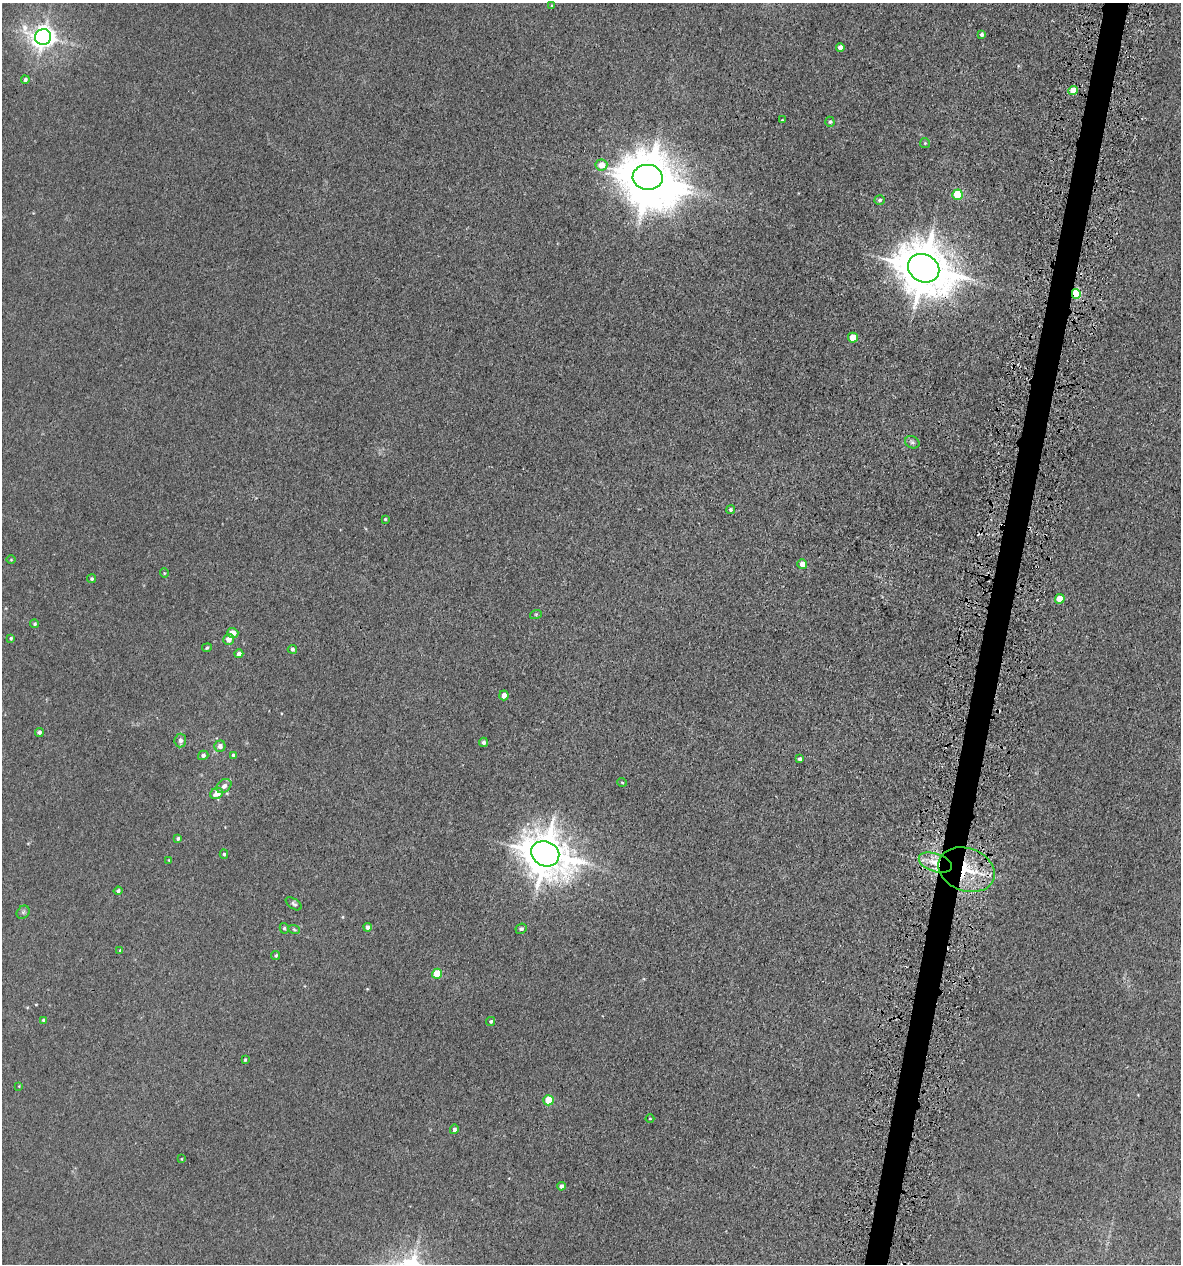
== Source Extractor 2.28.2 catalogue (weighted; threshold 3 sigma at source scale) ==
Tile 10 of 4 x 4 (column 2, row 3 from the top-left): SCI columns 1516-2694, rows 1312-2573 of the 5223 x 5150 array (HDU 1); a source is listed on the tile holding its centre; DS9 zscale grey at full resolution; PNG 1183 x 1266 px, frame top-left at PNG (2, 3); each listed source drawn as its Kron ellipse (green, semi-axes under 4 px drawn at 4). Shown black and unused: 2% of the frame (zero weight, under 3 of 5 exposures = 5% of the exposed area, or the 3 px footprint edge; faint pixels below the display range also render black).
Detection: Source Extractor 2.28.2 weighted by HDU 2 'WHT'; one run over the whole footprint, this tile lists its part. Background 0.0171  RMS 0.0029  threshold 0.013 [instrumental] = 3 sigma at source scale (4.5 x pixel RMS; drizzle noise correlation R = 1.50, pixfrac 1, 0.05/0.05 arcsec/px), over >= 5 px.
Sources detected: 70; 1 inside a brighter object's white glare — neither listed nor drawn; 1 inside a brighter listed object's ellipse — not listed separately; the other 68 listed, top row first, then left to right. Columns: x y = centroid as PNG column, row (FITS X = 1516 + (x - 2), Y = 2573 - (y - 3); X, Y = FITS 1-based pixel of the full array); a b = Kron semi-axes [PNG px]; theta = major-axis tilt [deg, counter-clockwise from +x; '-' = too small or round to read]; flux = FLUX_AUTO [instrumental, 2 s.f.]
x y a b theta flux
552 6 4 3 - 0.34
981 35 4 4 - 0.68
43 37 8 8 - 250
840 47 4 4 - 1.5
25 80 4 4 - 0.61
1073 90 5 4 - 5.6
782 120 3 2 - 0.22
830 122 5 4 - 0.49
925 143 5 5 - 0.34
601 165 6 5 - 3.7
648 177 15 12 -4 900
957 195 5 5 - 13
880 200 5 4 - 0.59
924 268 16 13 -30 1400
1076 294 5 4 - 17
853 338 5 5 - 5.7
912 442 7 6 - 0.72
730 510 4 4 - 0.53
385 519 4 4 - 0.34
11 560 5 3 - 0.23
802 564 5 4 - 2.2
164 573 5 3 - 0.23
92 579 4 4 - 0.44
1060 599 5 4 - 4.9
536 614 6 3 18 0.31
35 624 4 4 - 0.45
233 633 5 5 - 2
11 638 4 3 - 0.46
228 639 5 5 - 2.1
207 648 5 3 - 0.37
292 649 4 4 - 0.65
239 654 4 4 - 1.5
504 695 5 4 - 1.6
39 732 4 4 - 0.57
180 740 7 5 85 1.1
483 742 4 4 - 0.86
220 746 5 5 - 1.2
203 755 5 4 - 0.75
233 755 4 4 - 0.53
800 759 4 3 - 0.75
622 782 5 3 - 0.27
224 786 8 6 37 1.1
217 793 6 5 - 2.6
178 838 4 4 - 0.57
224 854 4 4 - 0.46
545 854 14 12 -28 970
169 860 3 3 - 0.26
935 863 17 9 -19 4.6
966 870 29 21 -20 16
118 891 4 4 - 0.67
294 904 9 5 -35 0.64
23 912 7 6 - 0.62
368 927 4 4 - 1
284 928 5 4 - 0.44
294 929 6 3 -20 0.35
521 929 6 5 - 0.61
120 950 4 3 - 0.22
276 955 5 4 - 0.39
437 974 5 5 - 10
43 1020 3 3 - 0.33
491 1021 5 4 - 0.46
245 1060 3 3 - 0.34
19 1086 4 3 - 0.2
548 1100 5 5 - 8.5
650 1119 4 3 - 0.2
454 1129 5 4 - 0.76
181 1159 4 2 - 0.18
561 1186 4 4 - 1
Overlapping masked pixels (flux is a lower limit): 4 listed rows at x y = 924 268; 1076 294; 935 863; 966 870